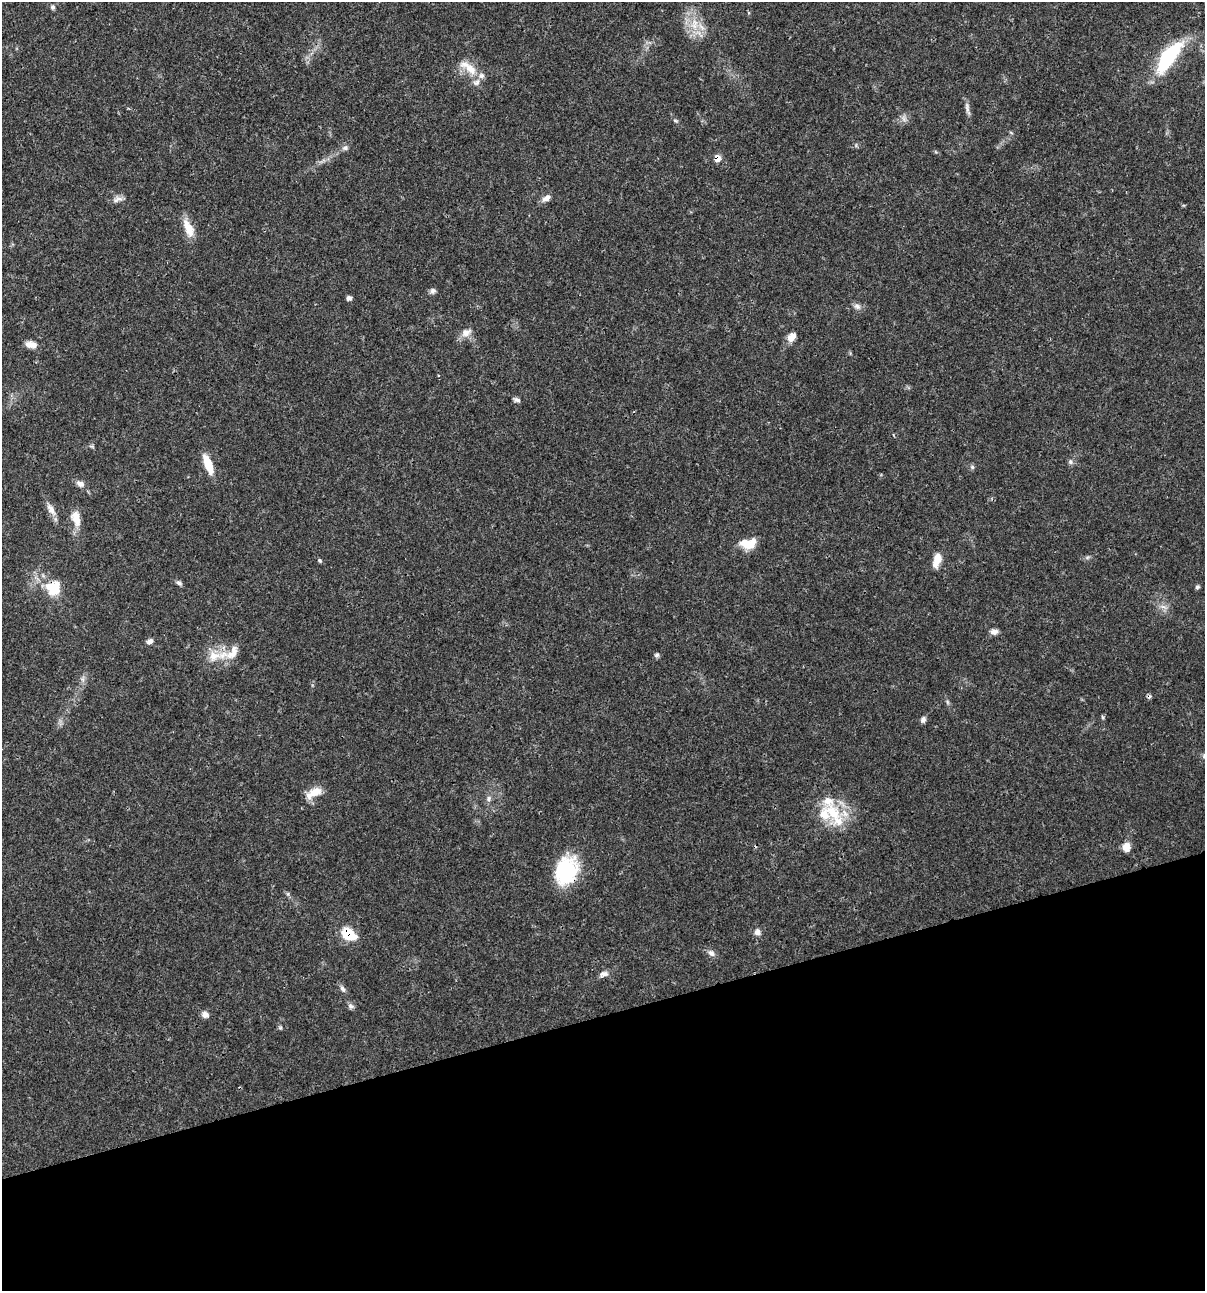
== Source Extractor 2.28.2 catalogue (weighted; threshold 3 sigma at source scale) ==
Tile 14 of 4 x 4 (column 2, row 4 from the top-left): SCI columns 1306-2508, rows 3-1291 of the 4962 x 5160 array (HDU 1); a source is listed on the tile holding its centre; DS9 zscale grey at full resolution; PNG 1207 x 1293 px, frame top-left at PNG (2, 2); no overlay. Shown black and unused: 21% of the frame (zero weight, under 3 of 4 exposures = <1% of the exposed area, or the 3 px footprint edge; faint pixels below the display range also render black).
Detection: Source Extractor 2.28.2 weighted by HDU 2 'WHT'; one run over the whole footprint, this tile lists its part. Background 0.0315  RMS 0.002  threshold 0.00908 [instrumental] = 3 sigma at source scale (4.5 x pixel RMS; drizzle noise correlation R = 1.50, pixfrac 1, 0.0396/0.0396 arcsec/px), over >= 5 px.
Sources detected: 64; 1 inside a brighter object's white glare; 1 cosmic-ray / hot-pixel residue — not listed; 7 inside a brighter listed object's ellipse — not listed separately; the other 55 listed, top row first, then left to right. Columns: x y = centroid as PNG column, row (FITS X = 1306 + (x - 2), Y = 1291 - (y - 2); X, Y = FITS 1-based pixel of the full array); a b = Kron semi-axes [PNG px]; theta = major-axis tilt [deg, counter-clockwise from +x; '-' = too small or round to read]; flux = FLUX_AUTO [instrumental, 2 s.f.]
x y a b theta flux
53 7 7 5 -73 0.48
694 24 19 12 84 4
1167 59 39 14 56 14
468 68 31 11 -38 3.5
967 108 21 5 -79 0.94
904 118 11 6 -83 0.85
675 121 8 3 -19 0.29
345 148 8 7 - 0.64
717 158 9 7 84 1.3
546 198 13 8 35 1.1
118 199 15 7 15 1
188 228 25 10 -67 3.2
433 291 7 7 - 0.65
349 298 6 5 - 0.64
857 306 11 7 -34 0.87
466 332 15 10 28 1.7
791 337 10 8 55 1.9
31 345 14 8 -12 1.6
517 400 8 5 -20 0.57
92 446 7 4 -15 0.33
1070 462 8 6 -43 0.5
208 464 20 7 -69 4.8
972 467 7 4 -45 0.36
80 484 10 7 -29 1.1
51 509 19 8 -58 1.7
76 518 21 12 -75 2.7
748 543 20 11 7 3.6
320 560 5 5 - 0.32
937 560 19 9 75 2.6
179 583 8 6 -27 0.5
1197 587 6 5 - 0.4
53 588 20 20 - 5.5
1163 607 12 4 -19 0.87
994 632 9 7 -7 0.92
150 641 8 6 34 0.77
656 655 7 6 - 0.43
214 656 20 16 22 4
83 679 8 4 -90 0.58
947 702 6 4 -88 0.34
1102 717 6 4 -88 0.27
923 720 8 6 67 0.66
314 793 23 10 26 2.8
489 799 9 7 52 0.72
833 813 40 22 -18 8.4
1126 847 11 9 -90 1.8
566 871 34 23 70 14
288 894 7 4 -72 0.34
757 932 9 8 - 0.93
348 934 13 9 -33 7.9
711 953 11 7 -39 0.91
603 974 13 8 19 0.99
342 989 11 6 -61 0.69
351 1006 9 6 -22 0.62
205 1015 8 7 - 1.1
280 1028 6 5 - 0.31
Overlapping masked pixels (flux is a lower limit): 4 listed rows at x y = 717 158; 53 588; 566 871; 348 934